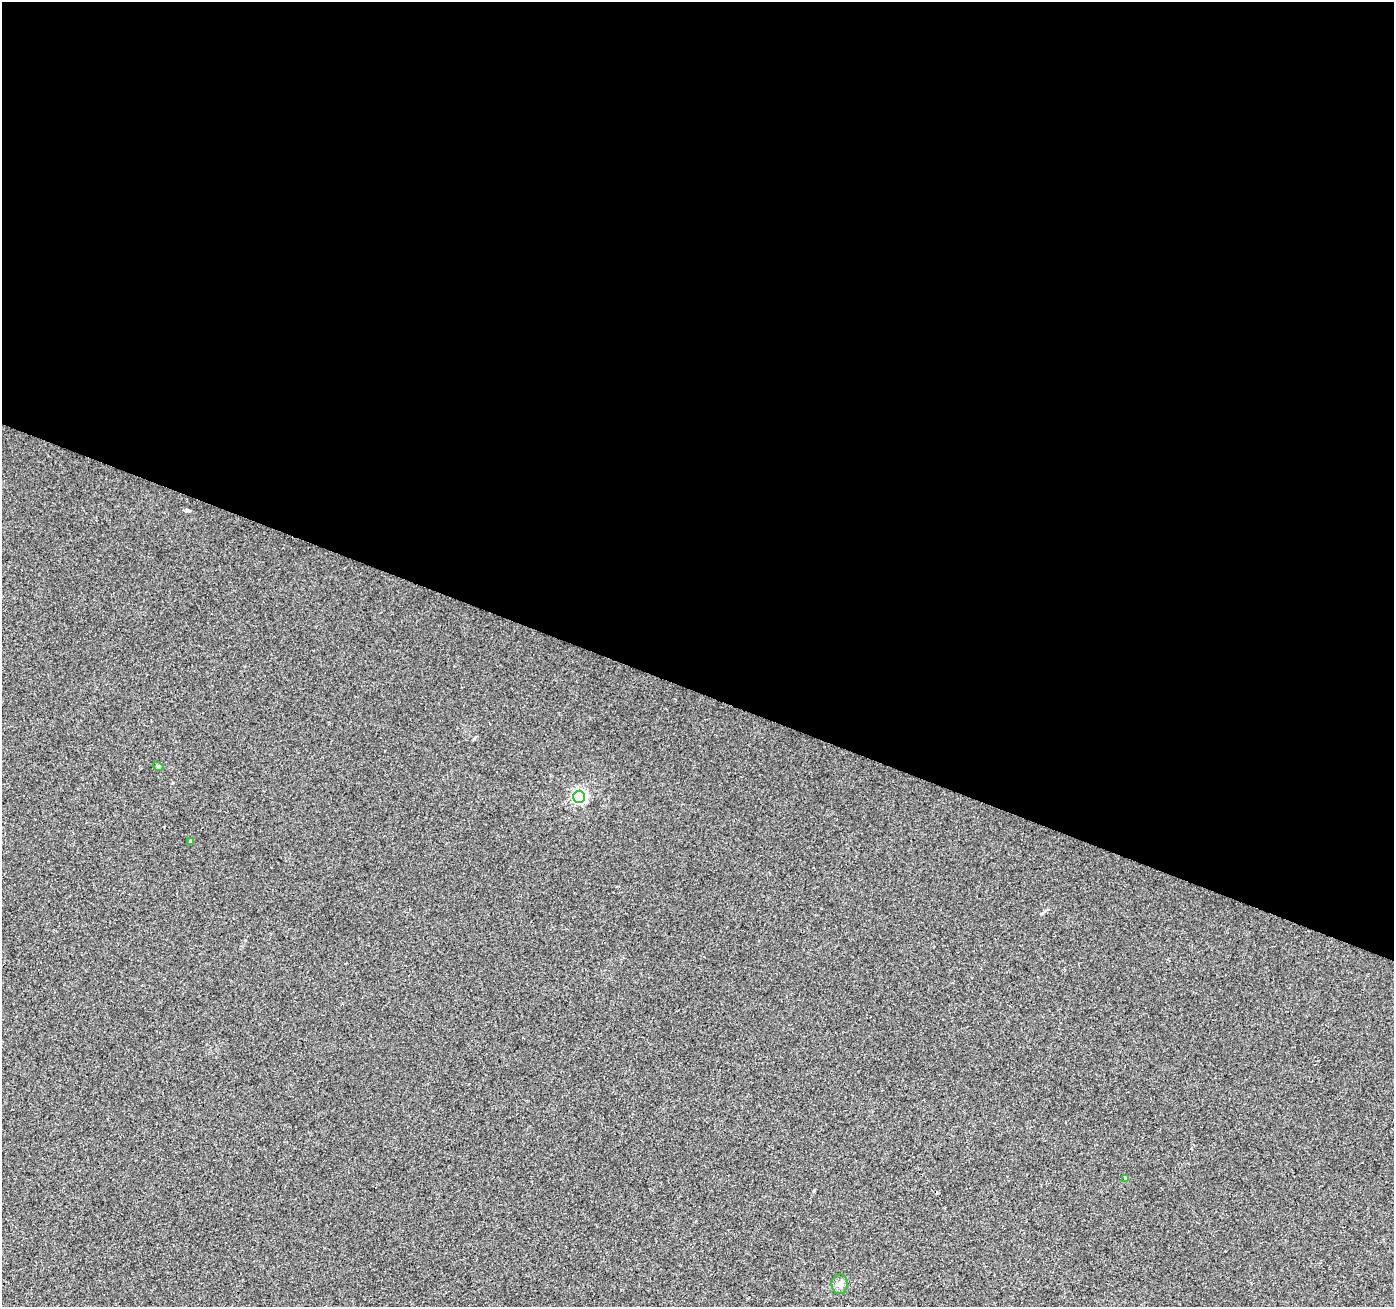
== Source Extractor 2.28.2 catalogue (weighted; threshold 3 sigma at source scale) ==
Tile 3 of 4 x 4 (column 3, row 1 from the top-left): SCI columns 2789-4180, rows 4189-5493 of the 5571 x 5702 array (HDU 1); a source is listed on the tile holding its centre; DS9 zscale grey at full resolution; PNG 1396 x 1309 px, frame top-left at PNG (2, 2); each listed source drawn as its Kron ellipse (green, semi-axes under 4 px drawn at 4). Shown black and unused: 53% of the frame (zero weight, under 2 of 3 exposures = <1% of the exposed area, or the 3 px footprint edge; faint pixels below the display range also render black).
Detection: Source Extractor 2.28.2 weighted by HDU 2 'WHT'; one run over the whole footprint, this tile lists its part. Background 0.00856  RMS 0.0081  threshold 0.0365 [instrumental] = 3 sigma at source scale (4.5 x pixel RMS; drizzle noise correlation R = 1.50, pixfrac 1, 0.0396/0.0396 arcsec/px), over >= 5 px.
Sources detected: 5; all 5 listed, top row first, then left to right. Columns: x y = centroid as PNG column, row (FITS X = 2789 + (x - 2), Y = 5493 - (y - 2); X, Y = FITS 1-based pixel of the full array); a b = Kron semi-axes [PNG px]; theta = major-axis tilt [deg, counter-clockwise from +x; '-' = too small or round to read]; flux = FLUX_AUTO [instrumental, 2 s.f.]
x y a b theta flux
158 766 5 3 - 0.83
579 797 6 6 - 160
191 841 4 4 - 1.5
1125 1178 4 3 - 2.7
840 1284 10 8 89 3.7